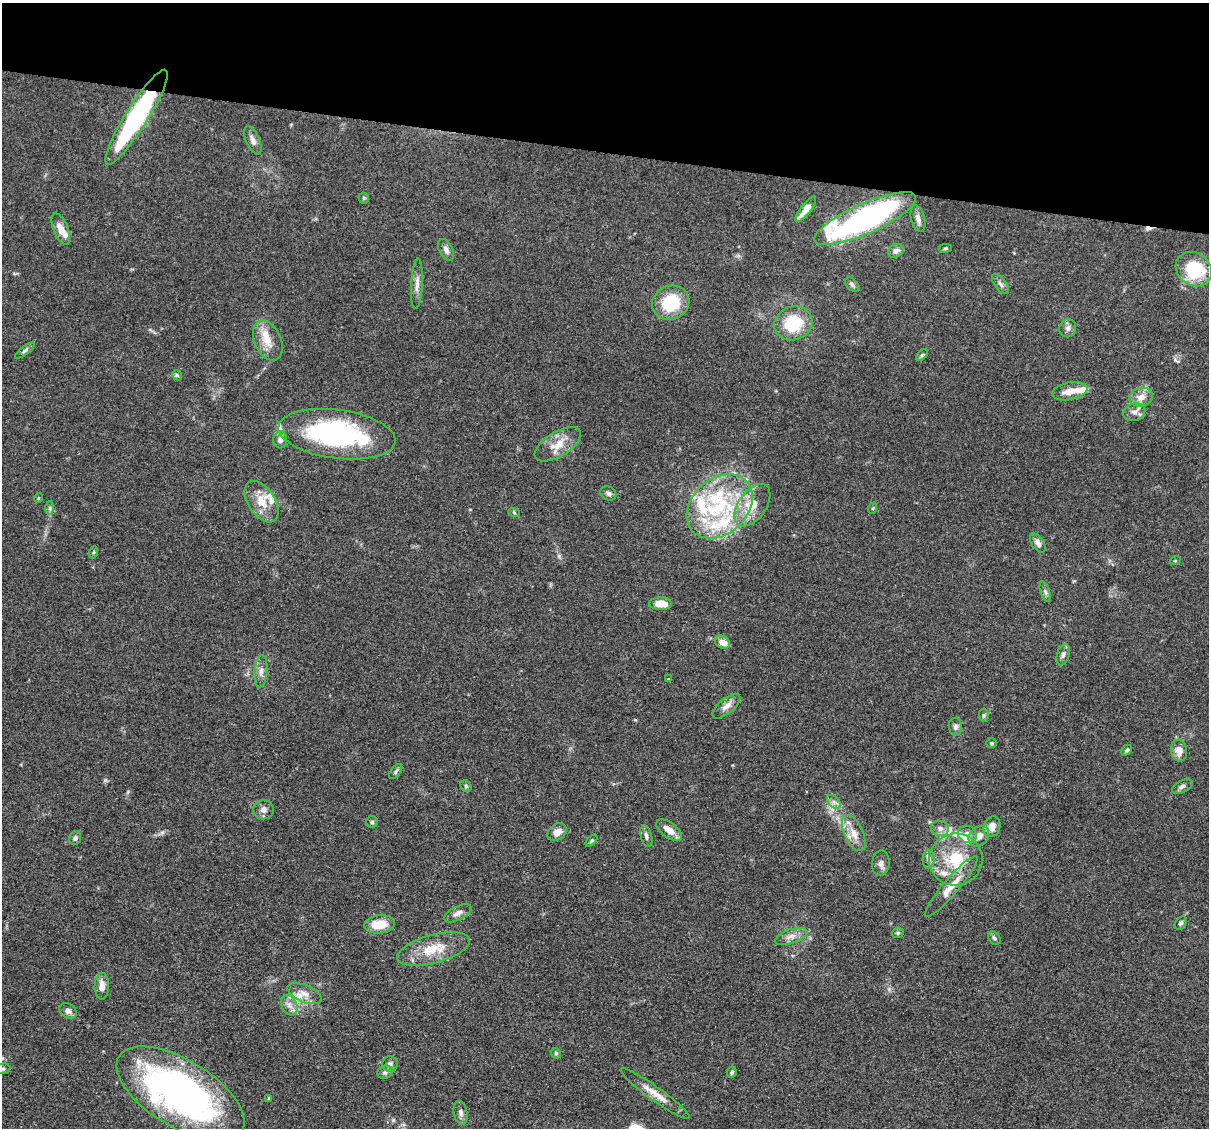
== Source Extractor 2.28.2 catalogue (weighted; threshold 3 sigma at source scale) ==
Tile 2 of 4 x 4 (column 2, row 1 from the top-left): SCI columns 1208-2414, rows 3609-4734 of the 4830 x 4851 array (HDU 1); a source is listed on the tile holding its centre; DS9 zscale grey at full resolution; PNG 1211 x 1130 px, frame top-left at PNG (2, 3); each listed source drawn as its Kron ellipse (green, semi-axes under 4 px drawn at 4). Shown black and unused: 13% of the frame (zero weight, under 3 of 4 exposures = <1% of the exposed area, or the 3 px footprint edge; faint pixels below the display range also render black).
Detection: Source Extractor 2.28.2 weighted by HDU 2 'WHT'; one run over the whole footprint, this tile lists its part. Background 0.067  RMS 0.0061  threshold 0.0275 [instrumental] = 3 sigma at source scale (4.5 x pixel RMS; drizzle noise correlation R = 1.50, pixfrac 1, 0.05/0.05 arcsec/px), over >= 5 px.
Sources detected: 104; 1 cosmic-ray / hot-pixel residue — neither listed nor drawn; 13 inside a brighter listed object's ellipse — not listed separately; the other 90 listed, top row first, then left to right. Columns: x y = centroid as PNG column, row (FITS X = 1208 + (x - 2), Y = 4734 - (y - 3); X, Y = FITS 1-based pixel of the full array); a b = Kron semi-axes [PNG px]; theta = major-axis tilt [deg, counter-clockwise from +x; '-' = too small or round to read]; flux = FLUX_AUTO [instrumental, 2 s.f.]
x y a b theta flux
136 117 55 11 58 100
253 140 15 6 -66 3.2
364 198 5 5 - 0.81
806 209 15 5 53 6.2
865 219 55 15 24 160
918 219 13 7 -76 3.2
61 229 16 7 -67 6.5
945 248 7 3 9 0.7
446 250 12 6 -63 2.8
896 251 8 6 28 2.6
1194 269 19 16 -37 34
417 284 25 6 87 4.4
1001 284 12 6 -53 2.1
852 285 9 5 -45 1.4
671 303 19 16 24 29
793 323 19 16 20 26
1068 328 9 8 - 2.5
268 341 21 13 -66 10
25 350 12 4 38 1.5
922 355 7 4 45 0.95
177 375 5 4 - 0.85
1070 391 18 8 10 7.3
1141 397 12 9 15 6
1134 412 11 8 16 3.7
337 434 59 24 -8 110
280 440 8 7 - 3.2
558 444 26 12 31 10
608 493 8 6 -28 1.9
38 498 5 3 - 0.49
262 502 23 13 -56 11
752 505 24 14 55 13
720 506 37 27 43 57
50 508 7 4 -90 1.2
873 508 6 3 72 0.69
514 512 6 3 -20 0.65
1038 543 10 6 -57 3
94 552 6 4 70 0.83
1175 561 5 3 - 0.58
1045 592 10 4 -72 1.6
661 604 11 6 -1 9.1
722 642 8 6 -30 5.3
1063 655 11 6 73 2.1
261 671 16 6 85 3.5
669 679 4 4 - 0.6
726 706 17 7 40 4.4
984 715 7 5 -84 1.1
955 727 9 6 -86 2.2
991 743 5 5 - 0.92
1127 750 6 4 48 1.1
1179 751 11 8 -81 5.3
396 772 9 5 51 1.3
466 786 6 5 - 1
1182 786 11 6 28 2.1
834 802 8 5 -45 2.1
264 810 10 9 - 3.2
372 822 6 6 - 1.1
992 827 10 8 72 5.7
940 828 9 7 -16 3.2
669 830 15 7 -36 6.3
557 832 10 8 37 4.9
854 833 19 9 -65 7.8
967 834 9 8 - 4.1
646 836 11 5 -75 1.9
979 836 11 9 47 5.5
75 838 7 5 64 1.7
591 841 7 3 45 0.95
929 859 9 6 88 2.2
956 860 26 26 - 28
881 863 12 8 84 3
951 886 39 8 50 10
458 913 15 7 26 3.5
1181 923 7 5 53 1.3
379 924 15 9 6 12
898 933 6 5 - 0.98
791 936 17 7 19 4.5
994 938 8 5 -52 1.4
433 949 37 14 15 18
102 986 13 7 88 5.8
305 994 18 8 -23 5.9
289 1005 11 7 -61 3.7
68 1011 9 7 -31 3
556 1053 5 4 - 0.83
390 1064 7 7 - 2.4
2 1069 8 5 9 1.2
385 1072 8 6 28 1.9
732 1072 6 4 64 1
655 1093 42 7 -35 8.6
180 1094 72 33 -31 250
269 1098 3 3 - 0.56
461 1113 12 6 -79 3
Overlapping masked pixels (flux is a lower limit): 1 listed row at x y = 136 117
Isophote crosses this tile's border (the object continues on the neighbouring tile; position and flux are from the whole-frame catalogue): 1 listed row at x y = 2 1069